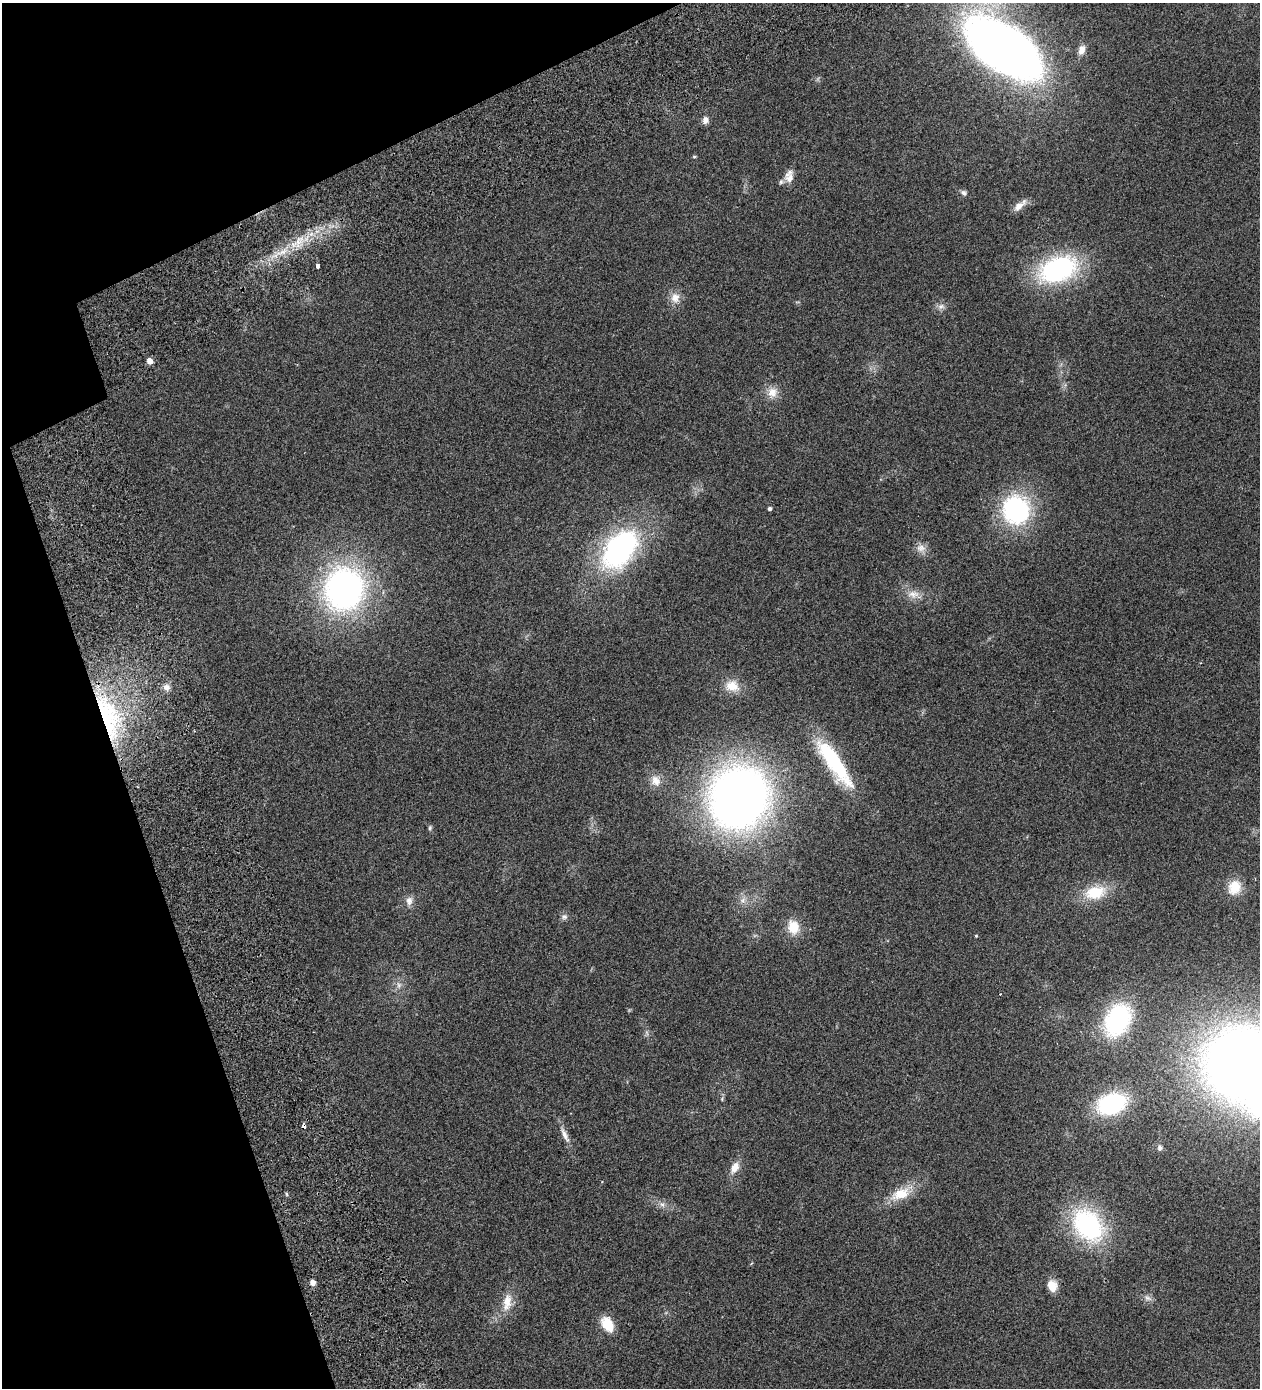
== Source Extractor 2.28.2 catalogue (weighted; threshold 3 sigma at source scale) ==
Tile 5 of 4 x 4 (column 1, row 2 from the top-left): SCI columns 460-1717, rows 2914-4299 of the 5825 x 5828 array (HDU 1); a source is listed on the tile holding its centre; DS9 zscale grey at full resolution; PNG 1262 x 1390 px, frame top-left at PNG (2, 3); no overlay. Shown black and unused: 16% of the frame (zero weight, under 2 of 3 exposures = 10% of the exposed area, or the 3 px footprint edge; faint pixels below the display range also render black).
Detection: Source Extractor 2.28.2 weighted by HDU 2 'WHT'; one run over the whole footprint, this tile lists its part. Background 0.127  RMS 0.018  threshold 0.0796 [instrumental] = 3 sigma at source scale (4.5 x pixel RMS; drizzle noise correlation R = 1.50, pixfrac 1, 0.05/0.05 arcsec/px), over >= 5 px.
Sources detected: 54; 1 too faint to see at this stretch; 2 cosmic-ray / hot-pixel residue — not listed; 1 inside a brighter listed object's ellipse — not listed separately; the other 50 listed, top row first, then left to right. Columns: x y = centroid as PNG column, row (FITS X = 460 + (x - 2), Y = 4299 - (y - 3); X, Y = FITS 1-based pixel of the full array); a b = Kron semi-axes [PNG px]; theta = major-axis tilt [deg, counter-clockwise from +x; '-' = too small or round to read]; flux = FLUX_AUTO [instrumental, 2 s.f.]
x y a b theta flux
1004 48 56 28 -35 1900
1082 50 11 7 76 11
705 120 9 7 82 9.3
694 157 5 4 - 2.1
789 178 20 10 78 15
964 193 8 6 -34 4.8
1020 205 20 7 40 14
298 242 29 10 37 40
318 266 4 3 - 14
1058 269 36 22 20 280
675 298 15 12 -86 17
941 306 10 8 11 7.3
150 361 5 5 - 14
772 392 15 14 - 19
769 509 4 4 - 4
1016 510 23 21 -70 250
921 548 14 11 -16 12
619 549 42 27 52 340
344 589 41 38 74 530
914 594 21 11 -15 20
732 686 20 15 -10 26
166 687 10 9 - 10
109 716 68 26 -72 220
834 762 62 16 -56 150
656 781 16 13 -61 18
739 798 45 41 67 1400
430 828 7 5 62 2.9
1235 887 19 16 63 35
1095 892 30 17 12 56
743 900 11 7 62 9.1
409 901 12 9 85 10
564 917 9 8 - 5.7
793 927 14 11 -74 37
976 936 3 3 - 1.6
399 985 9 6 -76 7.1
1117 1020 37 26 63 190
1246 1066 63 56 -41 2300
1111 1104 25 16 20 210
565 1135 27 7 -63 14
1160 1148 8 6 -89 5.2
735 1167 16 9 61 17
287 1194 6 4 -88 2.1
901 1194 30 15 22 40
662 1204 9 8 - 7
1088 1225 39 28 -50 220
312 1282 5 5 - 12
1052 1286 15 11 -67 19
1147 1298 13 7 -25 7.3
507 1302 27 13 82 28
608 1324 17 11 -60 38
Overlapping masked pixels (flux is a lower limit): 1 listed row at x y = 109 716
Isophote crosses this tile's border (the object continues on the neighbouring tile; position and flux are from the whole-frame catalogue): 1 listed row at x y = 1246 1066